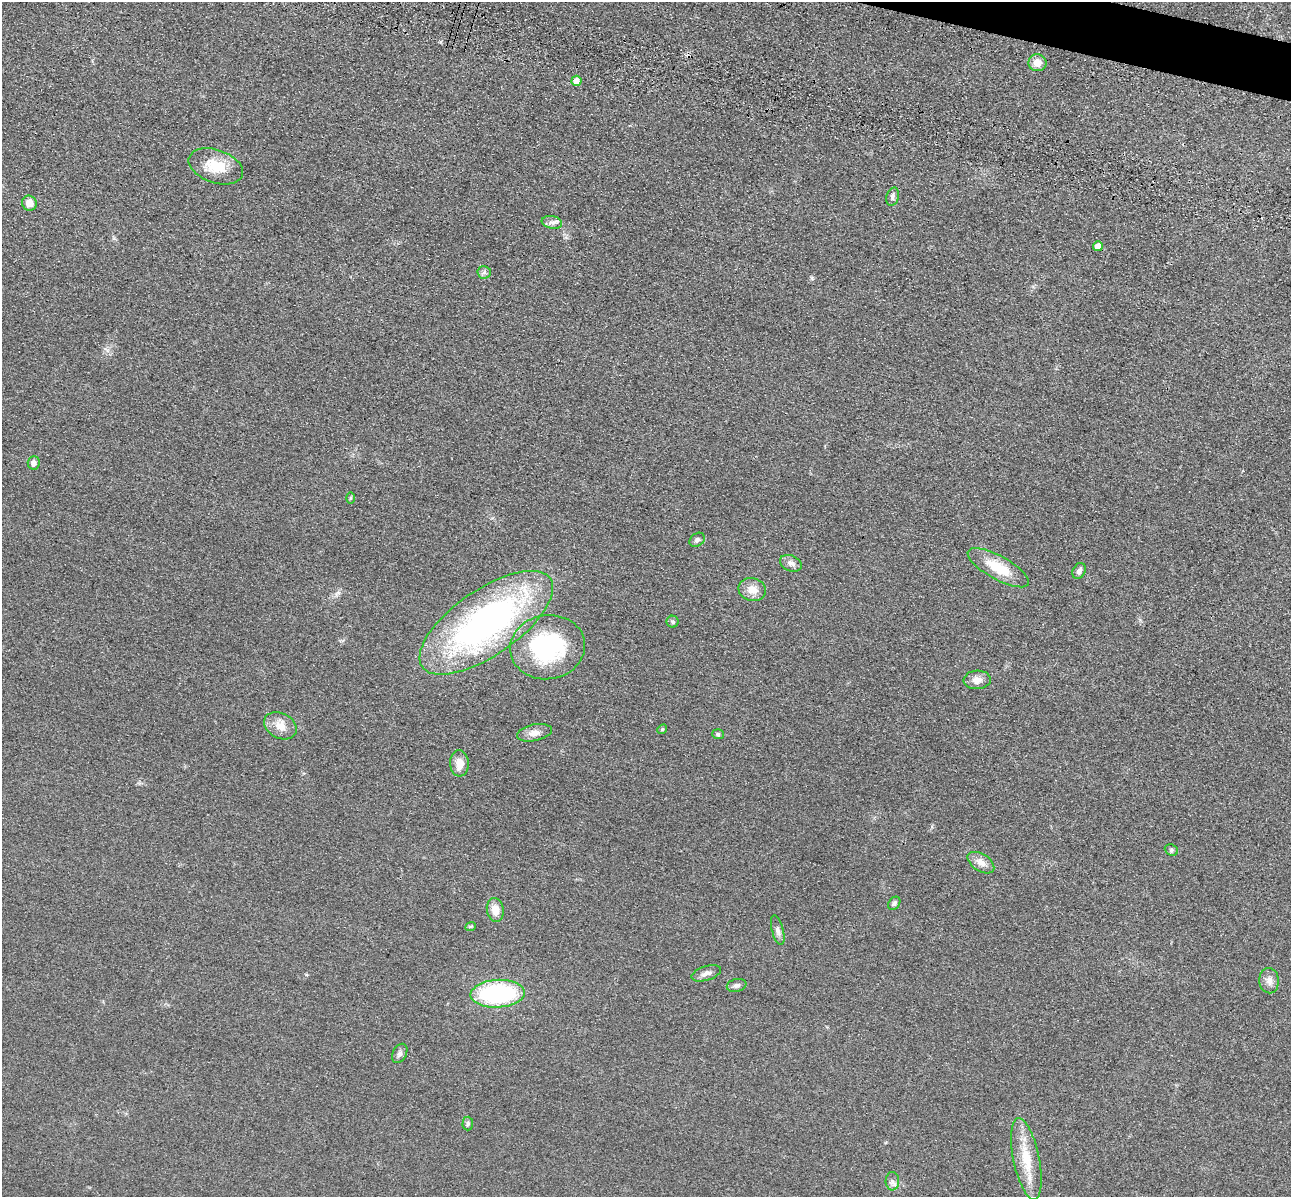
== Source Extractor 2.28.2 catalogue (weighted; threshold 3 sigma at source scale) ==
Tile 10 of 4 x 4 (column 2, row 3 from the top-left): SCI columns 1462-2750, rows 1591-2785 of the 5350 x 5365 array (HDU 1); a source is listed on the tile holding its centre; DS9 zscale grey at full resolution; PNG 1293 x 1199 px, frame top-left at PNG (2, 2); each listed source drawn as its Kron ellipse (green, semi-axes under 4 px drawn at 4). Shown black and unused: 1% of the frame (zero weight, under 3 of 4 exposures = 9% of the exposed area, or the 3 px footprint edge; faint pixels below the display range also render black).
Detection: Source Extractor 2.28.2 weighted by HDU 2 'WHT'; one run over the whole footprint, this tile lists its part. Background 0.0476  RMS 0.0084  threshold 0.0377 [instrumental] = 3 sigma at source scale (4.5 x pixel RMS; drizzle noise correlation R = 1.50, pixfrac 1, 0.05/0.05 arcsec/px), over >= 5 px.
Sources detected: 39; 1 cosmic-ray / hot-pixel residue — neither listed nor drawn; the other 38 listed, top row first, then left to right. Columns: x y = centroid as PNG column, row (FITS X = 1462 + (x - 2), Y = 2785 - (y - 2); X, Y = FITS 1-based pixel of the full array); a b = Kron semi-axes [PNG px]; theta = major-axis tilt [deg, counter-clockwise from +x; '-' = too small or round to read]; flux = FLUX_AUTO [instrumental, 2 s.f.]
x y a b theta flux
1037 63 9 8 - 7.6
576 81 5 5 - 7.2
216 166 28 16 -19 23
893 197 9 6 74 2.3
29 203 7 7 - 8.1
552 222 10 6 -9 3.2
1098 246 5 5 - 7.1
484 272 7 6 - 2.1
34 463 7 6 - 3.7
350 498 6 4 89 0.97
697 540 8 6 34 2.5
791 563 11 8 -23 4
998 568 34 11 -29 24
1079 571 8 6 64 3.2
752 590 14 11 -15 9
673 622 6 6 - 1.5
486 623 78 33 35 270
547 647 37 32 9 97
977 680 13 9 3 6.1
280 726 17 12 -27 9.5
662 729 5 4 - 0.99
534 733 17 8 11 6.2
718 734 6 5 - 1.4
459 763 13 9 -85 9
1171 850 7 5 -22 1.7
981 863 15 8 -32 6.2
894 903 7 5 52 2.1
495 910 12 8 -79 8.7
471 926 5 3 - 0.8
778 930 15 5 -75 3.4
706 973 15 7 17 4.1
1269 981 13 10 -87 5.1
737 985 10 6 13 2.5
498 994 27 14 3 100
400 1053 10 6 62 2.6
468 1124 7 5 88 1.7
1026 1159 41 13 -78 24
892 1181 9 7 -87 3